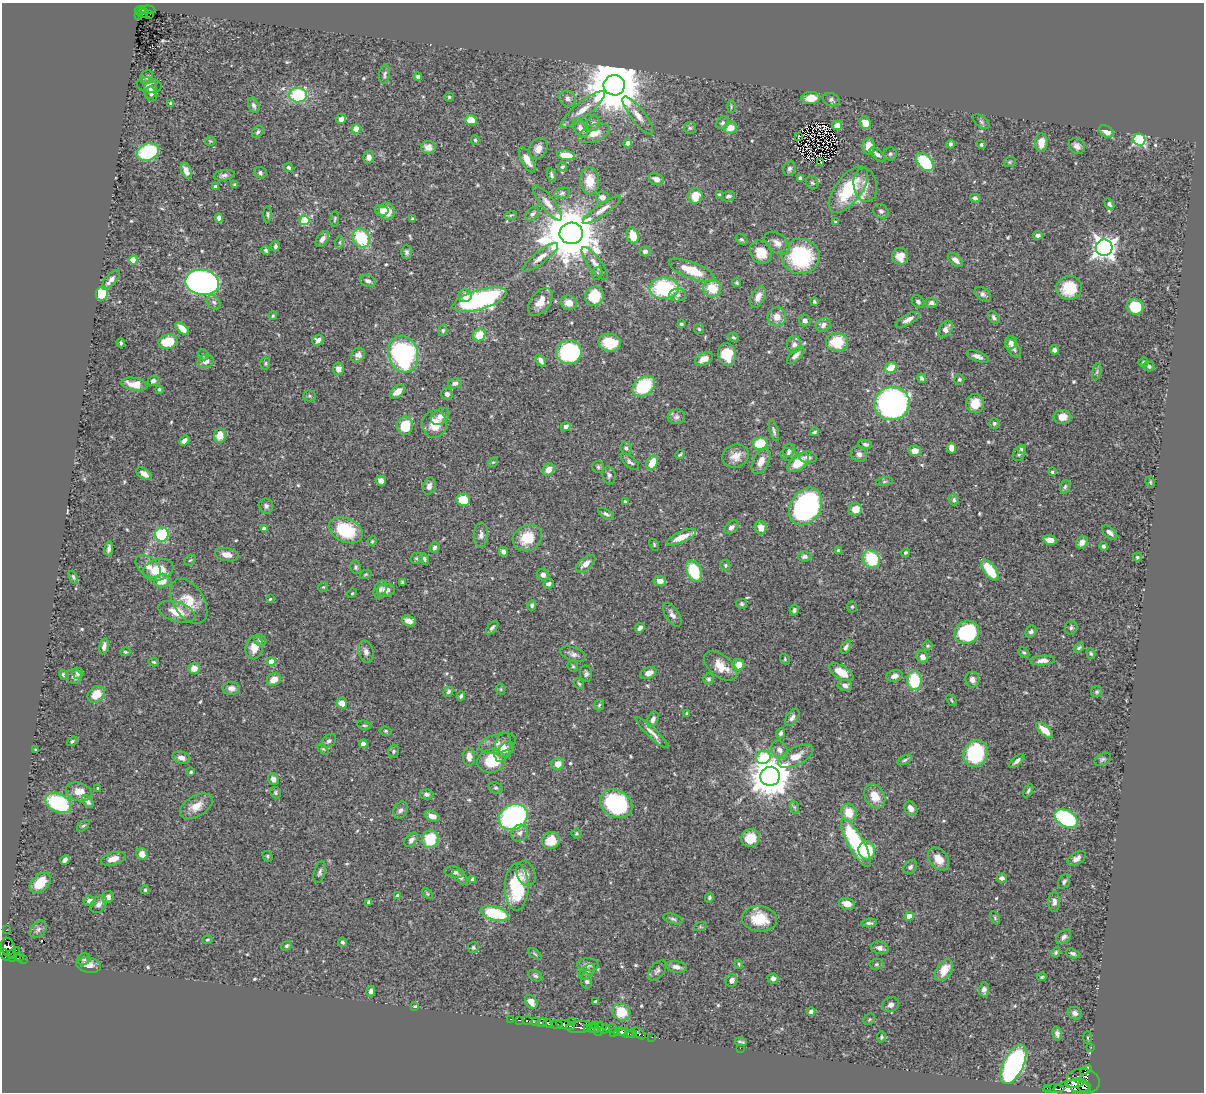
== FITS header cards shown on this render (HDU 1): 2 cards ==
NAXIS1  =                 1202
NAXIS2  =                 1090

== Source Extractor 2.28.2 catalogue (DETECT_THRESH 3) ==
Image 1202 x 1090 px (HDU 1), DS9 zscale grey, 1 PNG px = 1 image px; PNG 1206 x 1094 px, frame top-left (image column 1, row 1090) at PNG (2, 3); each listed source drawn as its Kron ellipse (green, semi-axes under 4 px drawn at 4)
Background 0.618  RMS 0.017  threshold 0.0519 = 3 sigma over >= 5 px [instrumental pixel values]
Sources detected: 561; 2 with non-positive FLUX_AUTO (blend fragments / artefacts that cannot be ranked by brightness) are neither listed nor drawn; of the other 559, the 500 brightest by FLUX_AUTO listed and drawn (59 fainter detections omitted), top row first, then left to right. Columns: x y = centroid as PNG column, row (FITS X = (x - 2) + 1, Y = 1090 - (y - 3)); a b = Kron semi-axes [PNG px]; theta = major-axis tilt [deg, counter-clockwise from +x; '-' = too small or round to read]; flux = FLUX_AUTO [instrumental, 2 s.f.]
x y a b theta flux
141 10 6 3 10 32
148 10 7 3 -3 32
143 13 6 3 -30 27
150 14 3 2 - 1.9
139 15 3 2 - 8.7
385 74 9 5 83 3.1
147 77 7 6 - 2.9
418 77 4 3 - 3.9
149 85 12 7 -9 5
614 85 10 10 - 8400
150 89 9 6 83 3.3
151 94 7 6 - 2.8
298 95 9 7 2 71
449 97 4 4 - 1.5
811 98 9 6 2 13
568 99 9 7 -40 5
831 100 8 6 -20 3.5
171 104 4 3 - 2.5
254 105 8 5 -67 3.9
731 107 6 3 89 1.4
583 109 28 7 39 16
638 116 23 7 -53 11
341 119 5 4 - 5.6
471 120 6 5 - 21
981 122 9 5 -38 2.4
593 123 8 6 69 3.3
723 123 7 5 45 2.6
865 123 6 5 - 15
837 125 5 4 - 6.6
580 128 10 6 -60 5.5
690 128 6 6 - 2.6
730 128 7 6 - 13
356 129 4 4 - 21
258 132 7 5 52 2.5
1107 132 8 5 -32 9.5
594 133 16 8 21 12
799 136 3 2 - 2.8
475 140 4 3 - 1.8
1139 140 6 6 - 150
210 141 5 5 - 1.6
628 143 4 4 - 6.7
1041 143 9 6 86 13
950 144 4 4 - 2.8
981 144 4 4 - 1.9
868 146 8 6 89 16
1077 146 9 7 -43 5.4
428 147 7 6 - 8.1
538 149 11 9 62 7.6
148 152 11 8 21 90
877 154 9 4 -43 4.2
890 154 6 6 - 2.6
566 155 9 4 -8 22
369 157 6 5 - 5.5
527 160 14 5 -62 11
821 162 3 2 - 1.3
925 162 10 6 -48 79
1010 162 6 4 22 1.5
289 167 5 4 - 2.5
562 167 4 4 - 2.2
789 169 7 6 - 3
186 171 9 5 -69 7.1
260 173 6 5 - 2.8
224 175 10 5 9 3.9
551 175 7 4 -72 2.5
800 178 4 3 - 3.5
656 179 7 5 -26 7.7
590 181 13 9 -88 17
812 183 7 6 - 2.3
235 184 4 3 - 1.6
865 185 17 11 -80 12
215 187 3 3 - 2.9
848 190 27 13 53 66
562 193 8 5 11 2.6
719 195 4 3 - 1.7
695 196 8 7 - 23
728 196 7 5 13 2.7
602 197 6 6 - 5.2
975 198 5 4 - 3.2
548 203 21 7 -52 9.6
1109 204 6 4 -62 2.8
382 210 7 5 -14 6.4
602 210 23 5 35 8
387 211 9 8 - 13
881 211 8 6 -30 3.4
268 214 8 4 89 2.2
532 214 8 5 43 3.1
511 215 6 4 18 1.6
219 218 4 4 - 4
335 219 7 3 84 1.5
412 219 4 4 - 1.4
304 220 5 5 - 57
835 222 4 3 - 1.5
571 233 11 10 - 7500
633 235 8 6 -73 21
1038 235 5 4 - 4.1
361 238 10 8 -58 64
322 239 9 5 57 5.8
741 239 6 4 -36 2
340 242 6 4 71 1.7
777 243 14 9 -37 8.3
275 246 5 4 - 2.9
1104 248 8 8 - 740
266 250 4 3 - 1.8
645 251 5 5 - 3.2
406 252 7 5 -88 2.9
761 252 12 10 -57 22
801 256 19 17 -6 96
900 256 8 8 - 13
540 257 22 6 38 9.1
133 260 4 4 - 26
955 260 9 5 -40 6.1
595 263 20 6 -53 7.7
692 270 24 8 -21 30
597 273 6 5 - 2
111 280 12 5 47 7.1
368 281 8 5 -18 4.2
202 282 17 12 -10 460
737 283 5 4 - 1.6
664 288 14 10 1 99
712 288 9 8 - 26
1069 288 13 12 - 36
102 293 7 6 - 38
983 294 9 6 -36 3.9
678 295 8 6 1 4.2
465 296 6 6 - 12
594 296 10 9 - 30
758 297 11 6 65 8.3
480 300 28 9 17 240
214 302 8 6 -44 3.2
540 302 16 9 53 13
814 302 4 3 - 1.6
918 302 7 5 -46 3.1
569 303 8 7 - 9
931 303 6 5 - 3.6
1135 307 8 8 - 39
273 316 4 3 - 1.5
777 317 9 9 - 11
994 317 7 5 -53 3
908 320 13 5 28 6.2
805 321 6 5 - 4.7
681 324 4 3 - 1.7
823 325 8 6 39 5.5
182 328 8 4 -43 13
699 329 5 5 - 1.6
945 329 9 6 52 8.3
443 330 6 4 75 1.7
479 335 6 5 - 24
733 337 5 4 - 1.7
318 340 6 5 - 4.6
168 342 10 7 14 33
837 342 11 9 -5 39
121 343 4 3 - 1.9
610 343 11 8 -14 36
1011 343 7 6 - 5.8
794 345 8 7 - 4.8
1013 348 11 5 -55 4.3
1055 350 4 4 - 3.5
569 352 12 12 - 140
403 354 19 14 -75 190
727 354 11 9 -78 31
203 355 6 5 - 2
358 355 8 6 50 5.3
796 355 11 5 44 5.4
978 356 11 5 -22 5.1
704 359 9 6 28 11
541 360 7 4 -56 5.7
206 361 8 6 16 8.5
1143 362 5 4 - 2.3
265 363 6 5 - 1.9
1149 366 6 5 - 2.7
891 368 6 5 - 22
338 369 6 5 - 7
1097 372 9 3 77 2
922 378 5 4 - 2.8
959 379 5 5 - 2.2
153 381 6 5 - 3.9
455 383 7 5 10 3.4
134 384 13 6 -9 15
644 386 12 9 36 73
159 389 3 3 - 1.4
397 392 9 5 38 11
447 394 6 5 - 4.3
309 396 6 5 - 1.8
892 403 18 16 19 330
975 404 10 9 - 18
440 416 10 7 38 7.1
676 417 9 7 8 3.8
1062 417 9 7 4 11
994 423 5 5 - 2.2
435 424 14 12 84 20
405 426 9 8 - 32
566 427 5 4 - 4.6
774 431 11 4 -74 3
814 432 5 3 - 2
220 435 7 6 - 14
184 441 6 4 38 5.8
760 444 7 6 - 48
865 444 7 4 -13 3
626 448 6 5 - 3.1
951 448 5 4 - 9.9
1022 449 4 4 - 2.2
789 450 7 5 58 3
915 451 6 5 - 8.9
789 454 8 6 -11 3.1
859 454 8 7 - 5
1019 454 8 6 59 3.1
680 455 5 3 - 1.7
736 456 13 11 17 13
808 457 9 5 -7 4.4
761 461 14 8 62 9.8
493 462 5 4 - 1.6
630 462 11 5 -41 3.5
652 463 7 5 63 21
798 463 12 7 36 29
598 467 6 6 - 2.2
549 469 6 5 - 10
1052 472 3 3 - 1.5
144 474 9 5 -33 7.3
609 475 9 6 -79 3.5
381 481 5 5 - 5.9
884 481 8 4 9 2.1
1150 482 5 4 - 1.8
429 486 8 6 75 5
1065 487 7 5 72 2.3
463 500 7 6 - 28
954 500 5 4 - 2.5
625 502 4 3 - 1.9
266 506 7 7 - 3.5
806 506 20 15 59 280
855 509 6 6 - 15
606 514 9 4 -31 2.6
731 527 8 5 42 4.8
761 528 7 6 - 9.2
264 529 4 4 - 4.6
346 530 18 12 -25 65
1110 533 9 5 -41 4.9
162 534 7 7 - 67
481 535 12 7 87 5.2
681 537 16 5 25 18
527 538 15 12 29 31
1050 540 7 4 -14 10
372 541 5 4 - 1.4
1082 542 6 5 - 6.5
654 545 6 4 -66 1.5
1103 546 4 3 - 2.4
435 547 5 4 - 2.8
109 548 7 3 83 3.8
503 551 5 4 - 4.4
838 551 3 3 - 1.8
906 553 4 4 - 1.9
227 555 12 6 -11 9.3
805 556 7 5 8 3.6
1137 557 4 4 - 1.4
417 558 6 5 - 2.1
424 559 6 4 -63 2.4
871 559 9 8 - 53
190 560 6 5 - 1.7
586 564 11 6 40 9.5
725 565 5 5 - 1.9
148 566 14 9 -38 8.8
356 567 7 5 -78 2.6
158 570 15 10 15 29
990 570 12 6 -53 40
694 571 11 7 -67 61
366 574 6 3 31 1.4
543 575 6 5 - 5.5
73 577 6 4 -68 1.9
162 580 7 6 - 20
660 581 6 5 - 5.6
402 582 4 3 - 1.5
548 584 5 4 - 3.3
323 587 5 5 - 1.4
380 589 9 6 67 3.2
386 590 9 6 1 7.3
352 593 5 4 - 1.4
270 599 3 3 - 1.4
189 601 25 15 -57 27
742 604 5 5 - 2.3
532 605 5 4 - 2.2
852 607 5 5 - 1.9
794 610 5 4 - 2.8
177 612 19 9 -17 20
672 615 13 6 -57 6.2
409 621 7 5 -21 7.2
492 628 8 4 50 2.9
640 628 5 4 - 4.2
1071 628 7 6 - 2.4
967 632 12 11 - 99
1031 632 6 5 - 3.6
260 640 7 5 -41 3.6
104 646 8 4 78 5.7
927 646 5 5 - 2.1
846 647 7 4 60 3.4
254 648 12 8 79 14
1079 648 5 3 - 1.9
125 652 5 4 - 1.6
366 652 11 7 -73 5
1024 652 6 4 -45 1.8
573 654 13 6 -19 5.2
1091 654 5 4 - 1.8
922 657 6 5 - 6.6
785 659 5 4 - 1.4
1043 660 12 5 3 6.5
154 662 5 3 - 1.7
271 662 4 4 - 22
738 665 6 5 - 16
573 666 6 5 - 1.7
721 666 19 11 -38 19
194 668 6 5 - 12
841 672 13 6 -31 22
78 673 6 5 - 3
648 673 8 5 22 7.2
586 674 8 6 -83 3.2
63 675 5 4 - 2.5
894 676 8 5 17 5.9
74 677 8 7 - 4.3
274 679 7 6 - 10
708 679 6 5 - 2.4
914 680 9 7 -87 53
972 680 8 7 - 5.9
579 684 6 3 -53 1.4
845 686 7 5 -10 4.8
231 688 8 6 -8 5.6
501 689 5 5 - 1.4
448 692 5 4 - 2.4
1097 692 5 5 - 2.1
96 694 9 7 44 19
461 696 4 3 - 2.5
952 700 6 3 -53 1.4
342 703 5 5 - 11
599 705 5 5 - 1.7
687 713 4 3 - 1.4
792 717 10 5 55 4.2
653 719 8 5 65 5.5
364 725 7 4 -9 1.9
1044 730 10 5 -42 14
386 731 6 4 -13 1.7
652 733 22 5 -43 7.4
780 733 5 4 - 3
72 741 6 4 37 1.7
329 741 8 6 41 2.9
498 743 19 9 14 8.7
363 744 4 4 - 6.7
503 747 15 8 77 11
323 749 6 4 -43 1.5
506 749 9 6 45 6.8
36 750 3 3 - 1.8
780 750 10 7 -58 6
393 751 6 5 - 1.9
975 753 14 11 63 110
796 756 19 9 26 15
469 757 9 5 -87 8.1
181 758 9 6 -16 6
763 758 7 6 - 67
1103 759 8 5 29 2.5
905 760 8 4 25 2
491 761 14 11 9 42
1017 761 9 4 40 4.1
558 764 6 6 - 12
191 772 4 4 - 1.5
770 776 10 9 - 3200
273 779 6 5 - 6.3
98 788 3 3 - 1.6
496 788 7 5 -13 2
1028 791 7 4 64 2.2
79 792 13 9 -17 16
276 793 6 5 - 2.1
427 794 7 5 4 3.4
875 796 13 9 -59 16
88 802 7 5 -51 4.2
58 803 14 9 -27 90
616 804 17 13 -29 120
196 806 18 10 31 16
794 807 7 4 -71 2
911 809 8 6 -54 7.4
400 810 9 6 63 3.8
849 813 9 8 - 23
432 816 7 5 -22 6.5
513 817 15 12 31 230
1066 818 13 8 -30 120
83 826 7 4 39 2
520 833 9 7 43 4.7
576 833 5 5 - 1.6
750 838 9 9 - 20
430 839 9 8 - 39
411 840 8 5 49 3.9
551 840 9 8 - 16
856 843 27 8 -61 120
867 850 9 8 - 46
142 854 6 5 - 13
267 856 6 4 -56 1.8
1077 858 10 5 32 5.2
113 859 12 6 17 11
938 859 13 9 -52 14
65 860 5 4 - 4.8
910 867 8 6 49 3.5
320 872 11 5 75 3.4
454 872 10 5 -11 4
526 873 13 9 -68 7.1
460 877 9 5 -40 3.3
1002 878 5 4 - 4.1
473 879 4 3 - 3.9
1064 882 7 5 60 2.6
40 883 12 8 42 27
517 887 23 12 89 71
145 890 4 3 - 1.8
427 894 6 4 -45 1.4
398 896 4 4 - 6.2
108 897 6 6 - 4.8
709 898 5 4 - 1.8
90 901 6 5 - 5.1
369 902 4 4 - 4.1
1054 902 10 6 -90 4.6
99 904 10 6 50 4.8
847 904 8 6 -13 11
495 913 15 7 -16 66
909 916 4 4 - 14
995 918 7 4 -64 1.7
673 919 10 4 -17 2.7
760 919 17 13 -6 32
869 923 8 4 5 2.7
700 927 6 4 18 1.5
38 929 10 7 45 4.2
6 930 2 2 - 4.9
1064 937 9 6 41 4
207 940 5 4 - 1.3
342 942 4 4 - 2.4
286 946 5 4 - 2.1
8 948 10 7 -71 210
473 948 5 5 - 2.1
880 948 9 6 -13 4.7
16 950 2 2 - 20
1056 952 5 4 - 1.9
1073 953 7 4 -18 3
5 954 7 3 -54 42
12 954 5 2 - 40
535 954 8 3 -35 1.7
19 957 4 3 - 41
13 958 3 2 - 14
23 959 2 2 - 2
84 959 6 5 - 2.5
739 964 4 4 - 1.4
876 964 7 5 4 2.3
89 965 12 7 -10 8.6
588 965 10 6 1 5.5
676 967 10 5 -10 6
657 970 12 7 50 4.1
944 970 12 7 56 19
587 972 9 6 44 3.5
535 976 7 5 -27 2.6
1042 977 5 4 - 1.5
773 978 5 5 - 4.9
732 980 6 6 - 5.9
587 981 8 5 -82 3.3
984 989 7 5 88 5.2
371 991 5 4 - 4.3
531 1002 7 5 -52 11
595 1002 4 3 - 2
891 1005 8 7 - 5.5
415 1006 4 4 - 1.6
811 1011 4 4 - 4.8
621 1012 9 8 - 32
1075 1013 7 6 - 4.2
511 1019 3 2 - 13
869 1019 6 5 - 1.8
519 1020 3 2 - 58
527 1020 5 3 - 40
536 1022 4 3 - 100
542 1022 5 3 - 180
572 1022 3 2 - 4
548 1023 5 3 - 150
557 1025 6 3 -21 190
565 1025 10 4 -15 420
595 1025 3 2 - 34
579 1027 13 6 4 200
587 1028 3 2 - 21
593 1029 6 2 -25 12
599 1029 7 4 77 5.6
605 1029 5 3 - 15
611 1029 6 2 20 40
614 1032 4 3 - 65
620 1032 6 4 2 180
626 1033 7 4 -19 170
639 1033 7 3 -41 75
632 1034 4 3 - 83
1057 1034 7 4 -82 3.9
652 1037 2 2 - 6.6
881 1037 5 4 - 1.7
1087 1038 6 3 90 1.4
741 1042 6 2 -11 1.9
1091 1047 2 2 - 3.6
740 1048 2 2 - 130
1013 1064 21 10 64 290
1086 1070 6 4 36 120
1083 1081 16 12 -10 1100
1075 1083 10 3 11 350
1072 1087 18 7 7 1300
1047 1088 2 2 - 20
1084 1088 7 4 -32 140
1054 1089 10 3 4 110
At the frame edge (FLAGS 8, measured only in part): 1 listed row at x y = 5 954
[59 fainter detections neither listed nor drawn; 2 non-positive-flux detections neither listed nor drawn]